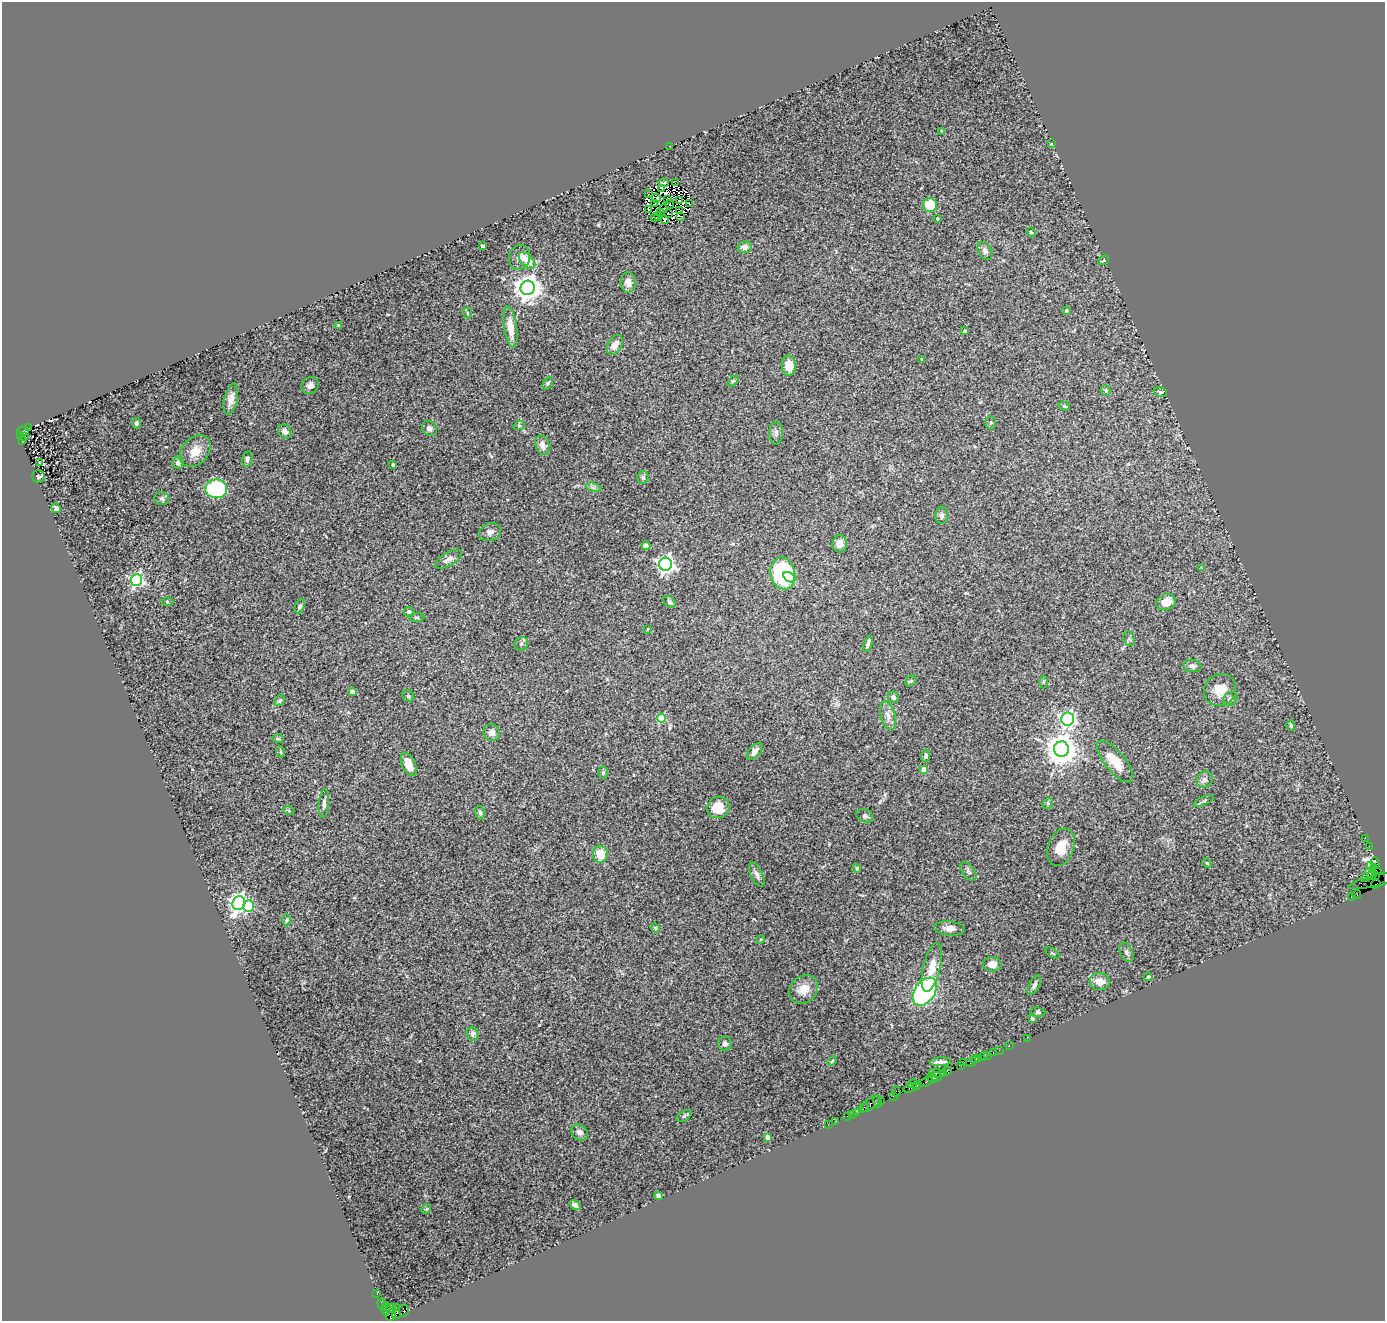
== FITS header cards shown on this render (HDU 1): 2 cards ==
NAXIS1  =                 1383
NAXIS2  =                 1319

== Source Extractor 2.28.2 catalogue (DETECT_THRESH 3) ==
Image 1383 x 1319 px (HDU 1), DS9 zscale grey, 1 PNG px = 1 image px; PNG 1387 x 1323 px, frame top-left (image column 1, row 1319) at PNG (2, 2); each listed source drawn as its Kron ellipse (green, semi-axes under 4 px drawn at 4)
Background 1.27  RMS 0.07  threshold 0.209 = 3 sigma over >= 5 px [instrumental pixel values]
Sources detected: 215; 8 with non-positive FLUX_AUTO (blend fragments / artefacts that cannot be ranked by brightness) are neither listed nor drawn; the other 207 listed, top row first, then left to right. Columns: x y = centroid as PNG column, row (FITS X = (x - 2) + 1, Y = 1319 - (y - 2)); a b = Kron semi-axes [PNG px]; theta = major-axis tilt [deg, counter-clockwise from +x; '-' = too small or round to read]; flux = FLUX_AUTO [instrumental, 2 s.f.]
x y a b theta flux
941 131 3 2 - 5.2
1051 144 4 2 - 3.2
669 146 2 2 - 29
664 183 5 2 - 9.2
675 183 2 2 - 0.51
662 188 4 2 - 4.6
648 194 3 2 - 3.5
656 198 4 2 - 9.8
667 200 4 2 - 3.5
679 201 4 2 - 7.5
655 203 3 2 - 5.8
670 204 4 2 - 1.8
690 204 3 2 - 4.2
930 205 7 6 - 140
663 208 2 2 - 7.2
648 210 4 3 - 15
680 211 4 2 - 4.2
661 213 4 2 - 8.6
668 213 3 2 - 0.89
659 216 4 2 - 1.6
680 216 4 2 - 5.7
655 217 4 2 - 6.2
664 219 5 3 - 7.3
937 219 3 3 - 7.2
1031 232 5 4 - 5.3
483 246 4 3 - 6.5
745 247 7 6 - 26
985 251 10 6 -59 15
519 257 12 10 69 28
527 260 10 6 -45 73
1104 260 6 3 31 4.6
628 282 10 7 -89 29
528 288 7 7 - 5600
1066 311 4 4 - 8.9
467 313 5 3 - 4.7
339 325 3 3 - 8.4
510 327 21 6 -82 66
965 331 4 3 - 5.5
615 345 11 7 58 33
922 359 3 2 - 3.8
789 366 10 7 -89 72
733 381 6 4 44 5.9
548 383 7 4 60 7.4
310 385 9 8 - 20
1106 390 5 4 - 6.6
1160 392 7 4 -12 8.7
231 399 16 6 77 39
1064 406 6 4 -16 6.9
136 423 5 4 - 8.4
991 423 7 5 -90 7.5
519 426 6 3 18 5.8
29 428 3 2 - 83
429 429 8 7 - 16
23 431 6 4 -12 1700
285 431 7 6 - 20
776 433 11 6 -90 17
21 436 4 3 - 420
25 436 3 2 - 190
22 441 4 3 - 130
542 445 10 7 -73 33
195 451 18 13 47 67
247 459 8 5 79 12
40 463 3 2 - 3.2
178 463 6 5 - 21
393 465 3 3 - 9.9
38 477 6 6 - 7.7
643 477 6 5 - 9.4
593 487 7 4 -19 11
216 489 11 9 -1 420
162 499 7 6 - 12
56 508 5 4 - 13
942 515 8 6 87 16
490 532 11 8 21 24
840 544 9 7 87 34
646 546 4 4 - 15
448 559 15 6 30 24
665 564 6 6 - 1900
1201 568 3 3 - 3.3
783 573 16 12 -79 510
789 577 6 4 -33 49
137 580 6 5 - 1000
167 601 6 4 -1 5.5
669 602 7 5 -41 10
1166 602 10 8 17 52
300 606 7 5 67 9.4
409 612 5 4 - 11
417 617 8 4 0 7.1
648 629 3 2 - 3
1129 639 7 5 -70 9.3
521 644 7 6 - 12
868 644 8 3 70 14
1192 666 9 6 -9 17
911 681 6 5 - 6.1
1043 682 6 4 89 6.1
1220 690 17 15 43 81
352 692 4 4 - 41
408 696 6 5 - 9
893 697 6 5 - 13
1230 699 8 6 42 14
280 701 6 5 - 9.2
888 716 15 7 -75 31
661 718 4 4 - 160
1068 719 7 6 - 1300
1291 726 5 4 - 6.8
492 733 8 8 - 24
278 739 6 4 -1 5.9
1061 749 8 7 - 7500
755 751 10 5 49 27
281 752 5 3 - 4.8
926 756 6 4 87 10
1115 762 26 10 -50 94
409 764 12 6 -65 53
924 769 4 4 - 71
603 773 6 5 - 8
1204 780 8 7 - 17
1203 801 11 3 25 7.8
324 803 14 5 85 16
1048 803 6 4 46 7.1
718 807 11 10 - 87
289 811 5 3 - 4.8
480 813 7 5 -77 11
865 816 9 6 -20 12
1365 838 2 2 - 63
1369 846 2 2 - 56
1061 847 19 13 69 80
600 854 8 7 - 87
1207 863 5 3 - 4.6
1375 863 6 4 -69 14000
1370 866 3 2 - 2000
857 868 4 4 - 5.6
1376 870 6 3 -15 270
968 871 11 6 -52 13
1369 873 11 3 52 2500
757 875 13 6 -64 18
1372 875 5 3 - 2200
1376 875 3 3 - 780
1378 880 30 5 13 300
1376 884 5 3 - 430
1357 895 4 3 - 200
1351 896 3 2 - 47
239 903 7 6 - 2300
249 906 6 5 - 140
287 920 6 4 89 6.6
655 928 5 4 - 5.7
949 928 15 7 -6 28
761 939 4 3 - 4.5
1126 952 10 6 -64 15
1052 953 8 3 -33 4.8
992 964 9 7 0 37
932 968 25 8 76 67
1148 977 4 3 - 8.7
1100 982 10 8 -8 51
1034 985 11 5 62 14
803 989 16 13 45 64
925 992 15 10 55 790
1038 1012 7 4 -5 7.9
1032 1019 4 4 - 8.4
473 1034 7 6 - 14
1027 1038 2 2 - 33
725 1044 7 6 - 16
1009 1046 3 2 - 62
999 1050 2 2 - 44
993 1052 3 2 - 80
987 1055 3 2 - 62
983 1056 4 2 - 73
975 1059 3 3 - 140
979 1059 3 3 - 95
832 1061 5 3 - 5.4
940 1062 10 3 3 18
964 1062 2 2 - 82
971 1062 5 3 - 140
961 1066 3 2 - 45
947 1071 4 3 - 57
937 1073 8 3 -8 370
944 1074 4 2 - 87
936 1076 6 3 -11 130
932 1078 6 3 -30 220
926 1082 7 3 23 290
912 1084 5 2 - 350
917 1085 4 3 - 110
910 1088 7 3 20 230
896 1091 5 3 - 200
894 1096 3 2 - 86
877 1101 6 2 -82 160
881 1101 4 3 - 57
871 1104 11 5 37 580
864 1108 5 3 - 59
856 1112 4 2 - 140
852 1114 3 2 - 22
684 1116 8 4 32 9.7
847 1116 2 2 - 43
836 1121 2 2 - 17
828 1125 2 2 - 10
579 1132 9 7 -42 23
767 1137 4 4 - 45
658 1196 4 4 - 35
575 1205 6 4 -36 16
426 1209 5 4 - 5.8
377 1294 2 2 - 20
382 1304 6 3 -73 180
386 1306 4 3 - 130
396 1307 2 2 - 540
391 1309 5 4 - 330
387 1310 6 3 77 240
404 1311 6 5 - 310
396 1314 4 3 - 64
391 1315 6 5 - 230
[8 non-positive-flux detections neither listed nor drawn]